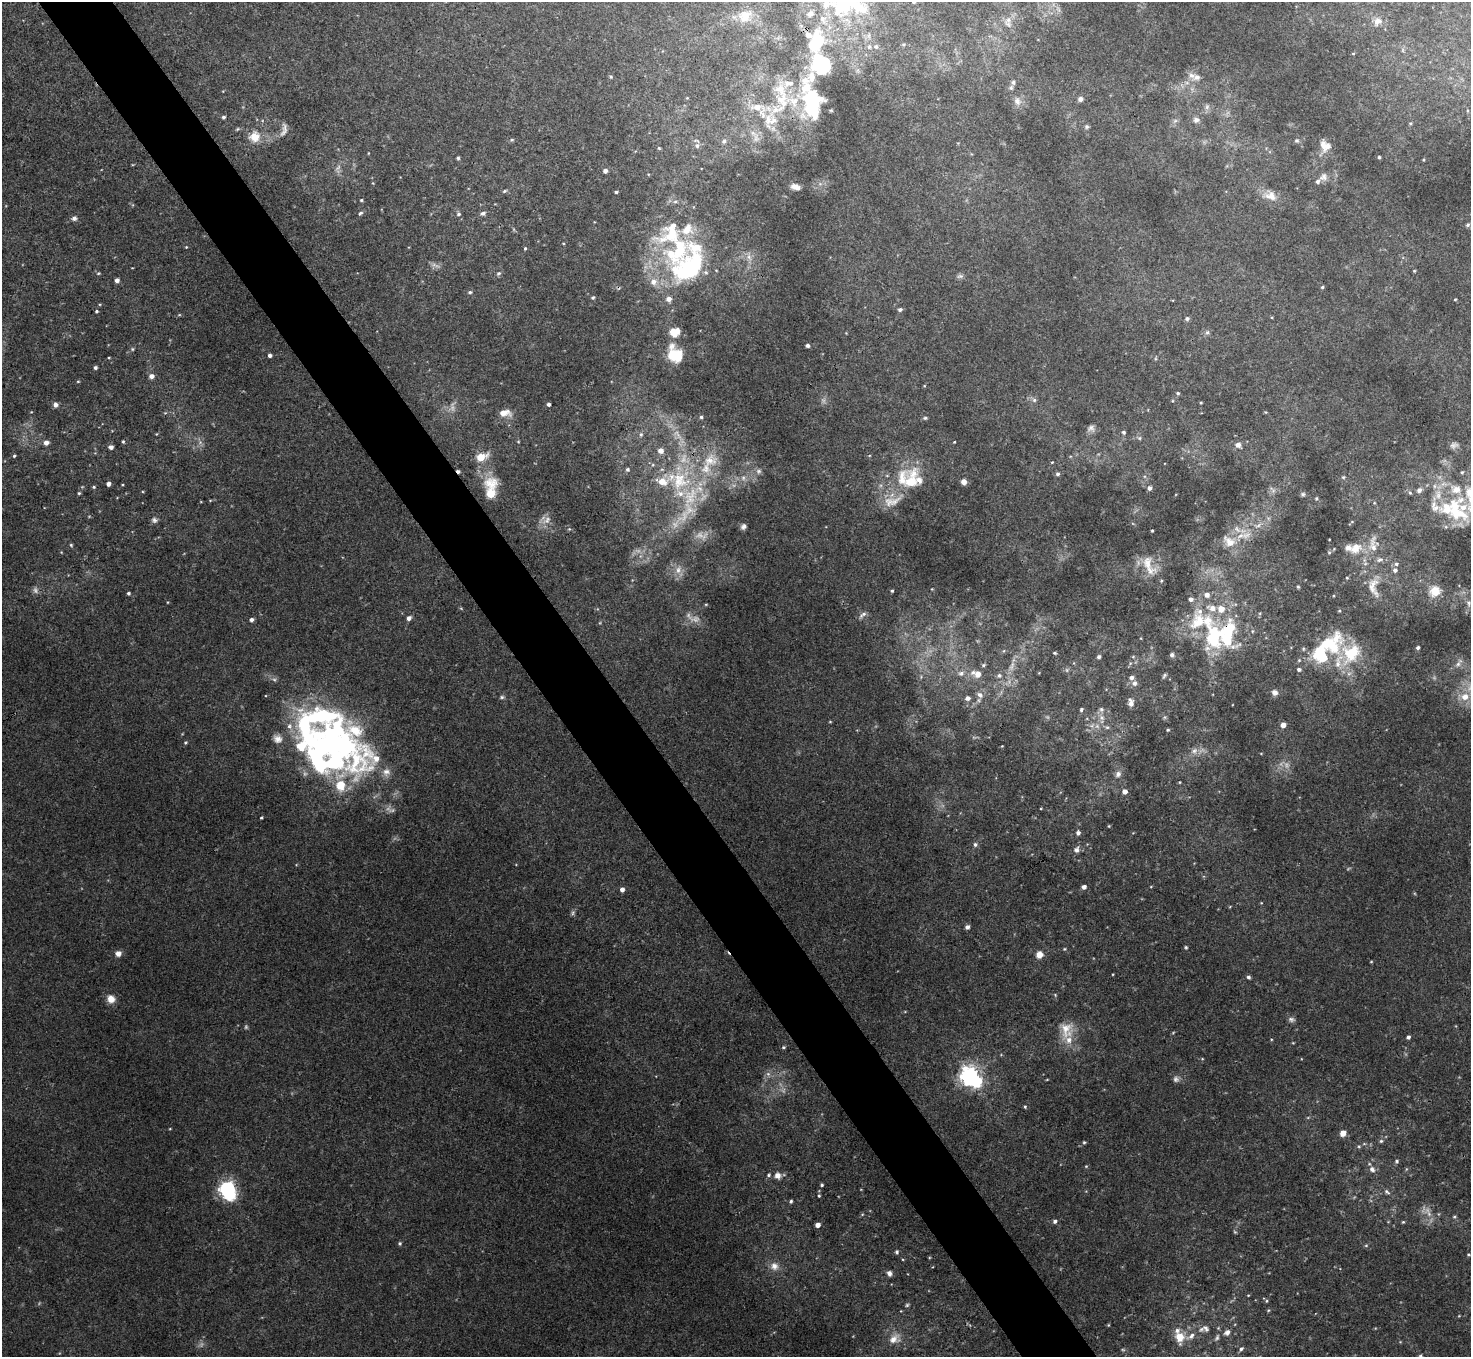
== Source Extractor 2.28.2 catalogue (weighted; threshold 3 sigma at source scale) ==
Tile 11 of 4 x 4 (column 3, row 3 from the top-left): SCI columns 2938-4406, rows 1512-2866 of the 5877 x 5870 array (HDU 1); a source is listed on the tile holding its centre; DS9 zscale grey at full resolution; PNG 1473 x 1359 px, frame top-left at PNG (2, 2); no overlay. Shown black and unused: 5% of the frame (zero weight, under 3 of 4 exposures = <1% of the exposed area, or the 3 px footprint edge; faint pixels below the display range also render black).
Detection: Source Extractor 2.28.2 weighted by HDU 2 'WHT'; one run over the whole footprint, this tile lists its part. Background 0.011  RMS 0.0047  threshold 0.0212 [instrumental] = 3 sigma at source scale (4.5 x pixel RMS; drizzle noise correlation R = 1.50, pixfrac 1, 0.05/0.05 arcsec/px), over >= 5 px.
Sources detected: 327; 17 too faint to see at this stretch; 3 inside a brighter object's white glare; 1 cosmic-ray / hot-pixel residue — not listed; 56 inside a brighter listed object's ellipse — not listed separately; the other 250 listed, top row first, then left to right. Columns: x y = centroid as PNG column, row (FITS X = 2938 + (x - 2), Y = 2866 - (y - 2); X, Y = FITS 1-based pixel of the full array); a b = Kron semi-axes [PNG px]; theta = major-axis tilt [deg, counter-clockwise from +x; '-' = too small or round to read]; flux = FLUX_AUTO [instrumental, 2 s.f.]
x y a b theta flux
914 2 4 3 - 0.77
845 8 43 22 13 32
745 16 7 6 - 10
1008 20 13 9 44 3.9
1378 21 11 9 20 3
869 35 7 4 72 0.96
816 42 33 19 75 24
903 44 5 4 - 0.59
876 46 5 5 - 1.3
869 47 7 6 - 1.2
1353 53 4 3 - 0.4
821 64 20 16 -55 33
1191 75 8 7 - 2.3
611 77 5 4 - 0.51
1013 82 7 5 -75 1.4
780 90 25 16 -59 12
687 98 4 4 - 0.39
1080 99 6 6 - 1.6
1017 101 11 10 - 3.2
812 104 47 24 -80 35
1207 107 8 6 69 1.4
758 108 22 11 -40 11
775 109 26 11 9 9.6
224 117 4 4 - 0.96
1196 120 8 8 - 2
1175 121 7 4 19 0.93
1410 123 5 4 - 0.61
1087 127 6 5 - 0.89
237 129 6 4 23 0.64
284 130 19 7 74 2.6
255 137 14 13 - 6.7
512 140 5 4 - 0.59
1296 140 6 6 - 0.86
724 141 7 6 - 1.1
1323 145 18 7 -79 3.6
697 146 7 6 - 1.8
659 148 5 4 - 0.6
368 153 4 3 - 0.29
1379 157 4 3 - 0.75
458 158 4 4 - 0.76
605 171 4 4 - 1.8
1323 177 12 10 47 2.5
795 187 10 6 -18 2.8
504 191 6 4 27 0.73
616 192 3 3 - 0.76
1270 196 19 13 -17 5.6
361 200 4 3 - 0.52
360 213 7 4 37 0.83
483 213 8 5 20 1.4
459 214 6 5 - 0.86
74 218 7 6 - 1.3
1468 225 6 5 - 0.74
672 232 55 35 48 39
563 243 4 3 - 0.35
186 247 4 3 - 0.35
525 248 4 3 - 0.6
749 257 9 6 -76 2
689 268 42 29 41 60
1414 271 4 3 - 0.45
98 273 5 4 - 0.54
498 273 6 5 - 0.9
960 276 10 5 13 1.2
117 280 4 4 - 2
1322 287 4 3 - 0.67
470 292 5 4 - 0.88
593 297 4 4 - 0.76
1455 299 3 3 - 0.42
900 310 5 4 - 1.2
97 311 3 3 - 0.54
1187 319 6 5 - 1
674 332 12 11 - 5.8
1207 332 7 5 43 0.96
807 345 4 4 - 1.1
132 349 5 4 - 0.59
674 354 19 15 -58 13
270 355 4 3 - 1.4
95 368 4 4 - 1.1
151 376 5 5 - 2.5
78 381 4 3 - 0.42
1178 393 5 4 - 0.67
1034 400 6 6 - 1.1
1201 403 3 2 - 0.45
548 404 3 3 - 1.4
55 405 5 5 - 2.1
504 413 13 7 0 4.9
701 417 4 4 - 0.8
925 418 6 5 - 0.73
1091 428 10 8 25 1.9
1123 432 4 4 - 0.79
156 434 5 3 - 0.37
641 434 7 5 -90 1
1140 438 6 4 90 0.65
123 442 4 3 - 0.6
954 442 3 2 - 0.34
46 443 5 5 - 2.8
1238 445 6 6 - 2.3
1454 445 11 7 16 1.6
111 447 5 4 - 1.9
661 451 6 5 - 3.4
14 456 4 4 - 0.6
481 457 6 5 - 17
710 461 23 17 23 12
1052 462 4 3 - 0.41
627 469 5 5 - 1
759 471 7 7 - 1.3
1462 472 4 4 - 0.56
1058 474 5 5 - 1.1
1343 477 6 3 -17 0.57
743 478 7 6 - 1.4
911 480 37 22 77 17
662 481 16 10 -2 8.1
964 482 6 6 - 2.4
108 484 4 4 - 2.1
94 487 5 4 - 0.6
1150 488 5 4 - 1.7
1273 490 11 3 -41 0.95
1419 490 7 6 - 1.6
491 492 16 7 87 25
1410 492 6 4 -67 0.7
79 493 4 4 - 0.58
1303 494 6 5 - 0.87
690 496 40 19 69 30
1316 498 5 4 - 0.54
1456 510 42 24 -54 29
154 520 8 6 -63 1.3
547 520 14 9 44 3.4
743 527 7 6 - 1.4
569 529 4 4 - 0.48
1237 529 12 5 -48 2.3
1152 531 3 2 - 0.48
1240 536 9 6 39 2.7
1229 542 19 11 -47 6
71 545 5 4 - 0.6
1373 545 27 11 89 8.3
1355 548 18 14 28 7.4
1148 564 30 15 -54 9
1396 564 7 5 14 1.2
678 570 13 8 83 3.5
1395 570 6 6 - 1.6
1347 578 4 3 - 0.47
1298 587 4 4 - 0.54
1373 587 33 16 -83 11
932 589 3 3 - 0.33
892 591 3 3 - 0.64
1435 591 15 13 36 7.3
128 593 4 3 - 0.82
1207 595 6 6 - 2.4
1191 599 6 5 - 1.5
168 602 4 3 - 0.34
1468 603 9 5 -74 1.5
706 604 5 3 - 0.37
863 615 13 5 37 1.5
409 618 5 4 - 2.1
251 620 4 4 - 1.5
1214 638 44 37 -69 46
1330 645 43 29 35 32
1418 648 4 3 - 0.99
1054 653 4 3 - 0.58
1172 655 6 6 - 1.1
1099 657 5 4 - 1.1
1458 664 8 6 62 1.6
983 665 5 4 - 0.74
1012 666 13 6 65 2.6
1067 670 6 4 -89 0.76
961 673 8 7 - 2
978 674 7 7 - 3.7
999 675 6 5 - 1.1
1164 676 7 4 57 0.79
1131 677 6 5 - 1.5
1134 683 6 6 - 2
1275 692 8 7 - 2
980 695 9 6 -54 2
502 697 6 5 - 0.83
1465 697 10 9 - 4.7
968 698 6 5 - 1.9
1131 704 9 7 66 1.9
1101 709 8 7 - 1.4
1081 710 5 4 - 0.76
1102 718 7 7 - 1.9
830 722 4 3 - 0.41
1283 725 4 4 - 3.5
1107 727 6 5 - 0.81
1168 730 4 3 - 0.55
185 743 4 4 - 0.54
322 744 110 34 -17 150
1002 746 3 3 - 0.3
1194 751 9 7 27 2.3
1118 774 9 7 53 1.8
1180 782 4 2 - 0.31
340 785 16 14 -85 11
1125 791 4 4 - 2.6
261 818 3 3 - 0.53
1109 826 4 3 - 0.4
1078 833 6 5 - 1.2
975 844 5 5 - 1.1
1076 850 9 7 67 2
1084 887 5 4 - 1.9
622 890 4 4 - 2.2
573 913 7 5 62 0.87
967 927 5 5 - 1.2
1186 947 4 3 - 0.6
1064 949 4 4 - 0.46
118 953 7 6 - 2.5
1039 955 7 7 - 3.7
1371 962 4 3 - 0.37
1248 977 4 4 - 1
111 999 9 8 - 4.4
1291 1019 9 6 -14 1.3
1066 1030 24 17 86 9.5
1408 1037 4 3 - 1.2
783 1047 5 4 - 0.68
768 1074 6 6 - 1.4
969 1076 9 7 -46 230
1047 1079 5 3 - 0.35
1176 1079 8 7 - 1.5
1025 1107 4 4 - 0.54
1343 1133 5 4 - 6
1381 1141 5 5 - 0.76
1084 1142 4 4 - 0.53
1364 1144 6 3 18 0.56
1359 1146 5 5 - 0.67
1397 1161 5 4 - 0.72
1086 1166 4 4 - 0.45
1372 1169 9 7 -49 2
769 1175 5 4 - 0.65
777 1175 6 6 - 3.4
822 1185 4 3 - 0.61
227 1189 8 6 -58 190
1387 1192 8 5 -40 1.2
819 1196 4 3 - 0.57
791 1201 4 4 - 0.72
1429 1214 14 7 -38 3.6
1454 1217 5 3 - 0.55
1055 1221 5 5 - 1.2
1403 1222 5 4 - 0.5
817 1225 4 4 - 3.2
400 1243 5 5 - 0.76
1366 1245 6 3 19 0.52
897 1252 5 4 - 0.78
1468 1254 3 3 - 0.55
774 1266 12 11 - 3.9
889 1273 6 5 - 1.6
1248 1295 4 2 - 0.32
1266 1301 5 3 - 0.48
1108 1325 5 3 - 0.36
1206 1328 12 7 -50 2
1227 1332 8 6 43 1.8
1180 1337 13 12 - 6.4
894 1339 17 12 33 5
1241 1349 6 5 - 0.93
Overlapping masked pixels (flux is a lower limit): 1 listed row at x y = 1214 638
Isophote crosses this tile's border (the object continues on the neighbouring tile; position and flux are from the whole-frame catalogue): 1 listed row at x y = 914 2